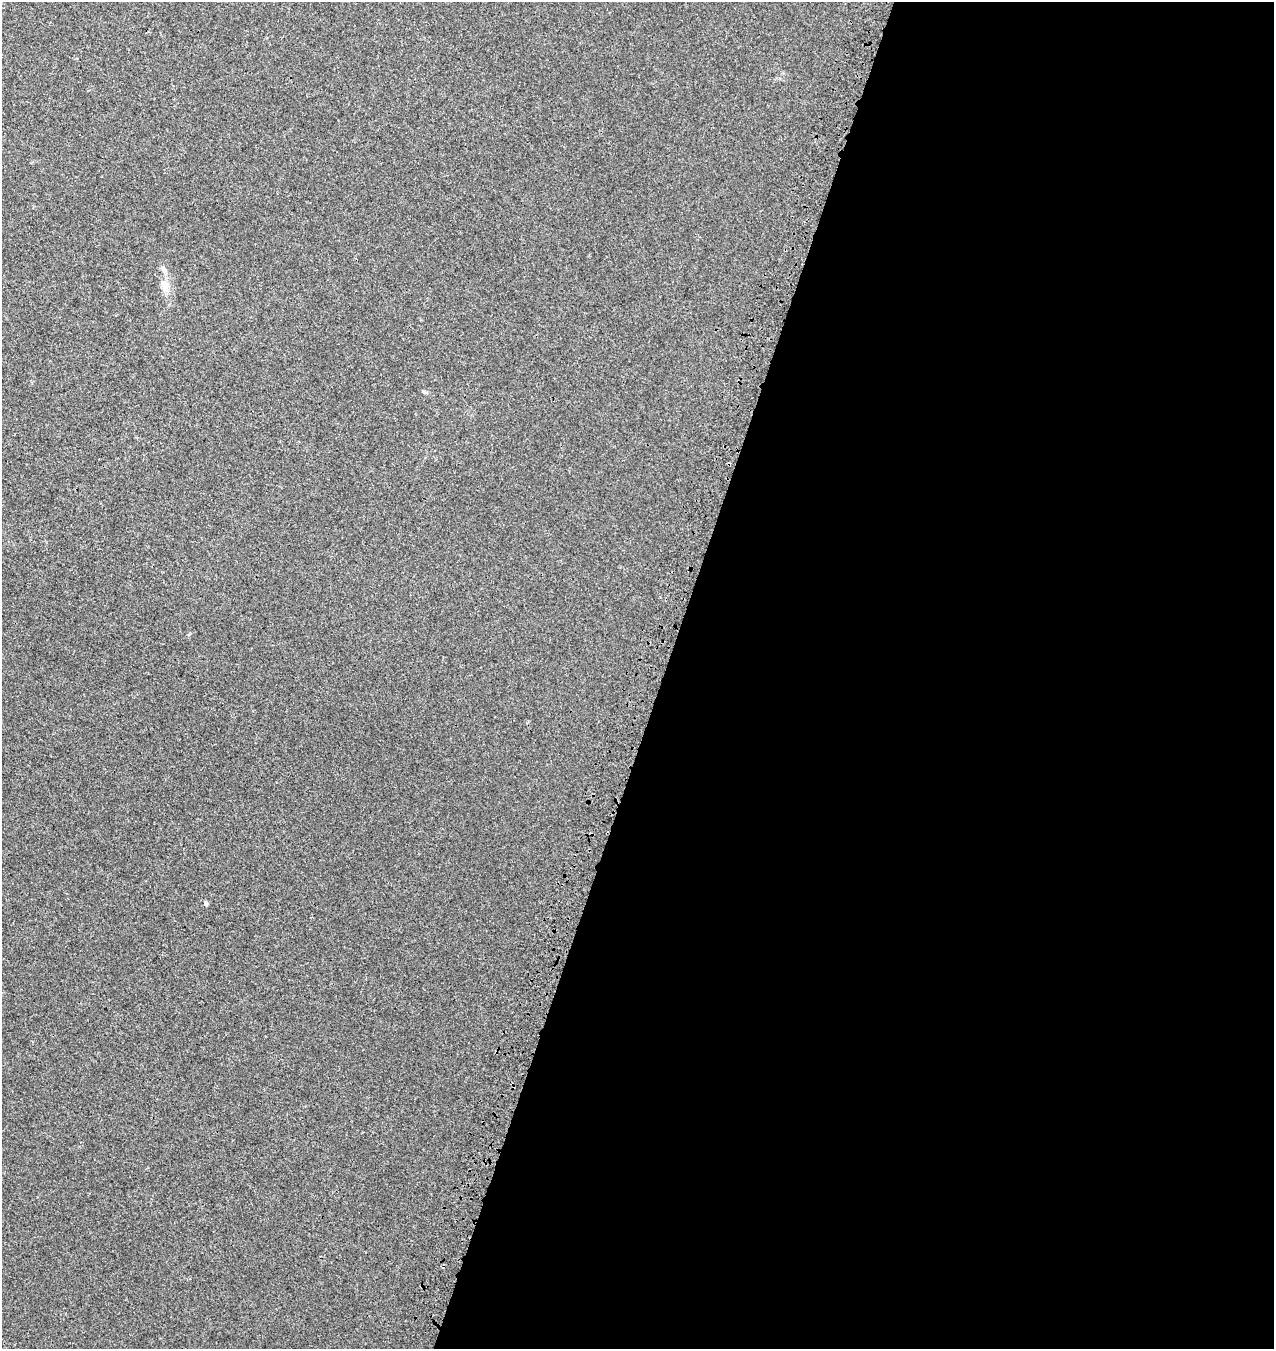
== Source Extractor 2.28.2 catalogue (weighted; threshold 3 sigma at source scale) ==
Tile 12 of 4 x 4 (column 4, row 3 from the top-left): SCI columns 4145-5416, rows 1489-2835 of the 5806 x 5664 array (HDU 1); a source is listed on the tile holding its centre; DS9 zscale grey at full resolution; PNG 1276 x 1351 px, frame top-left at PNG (2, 2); no overlay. Shown black and unused: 48% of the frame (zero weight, under 3 of 4 exposures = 9% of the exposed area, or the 3 px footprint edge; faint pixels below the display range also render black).
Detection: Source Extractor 2.28.2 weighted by HDU 2 'WHT'; one run over the whole footprint, this tile lists its part. Background 0.00173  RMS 0.0029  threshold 0.013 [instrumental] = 3 sigma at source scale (4.5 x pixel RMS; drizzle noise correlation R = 1.50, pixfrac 1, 0.0396/0.0396 arcsec/px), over >= 5 px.
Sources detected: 4; all 4 listed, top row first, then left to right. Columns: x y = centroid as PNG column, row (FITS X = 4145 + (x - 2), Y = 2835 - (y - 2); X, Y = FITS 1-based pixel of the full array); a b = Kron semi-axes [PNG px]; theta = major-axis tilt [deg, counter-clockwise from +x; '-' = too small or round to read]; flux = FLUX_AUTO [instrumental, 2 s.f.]
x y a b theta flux
164 270 8 6 -73 0.85
165 285 15 9 -77 2.5
424 392 6 5 - 0.46
206 904 5 4 - 0.9